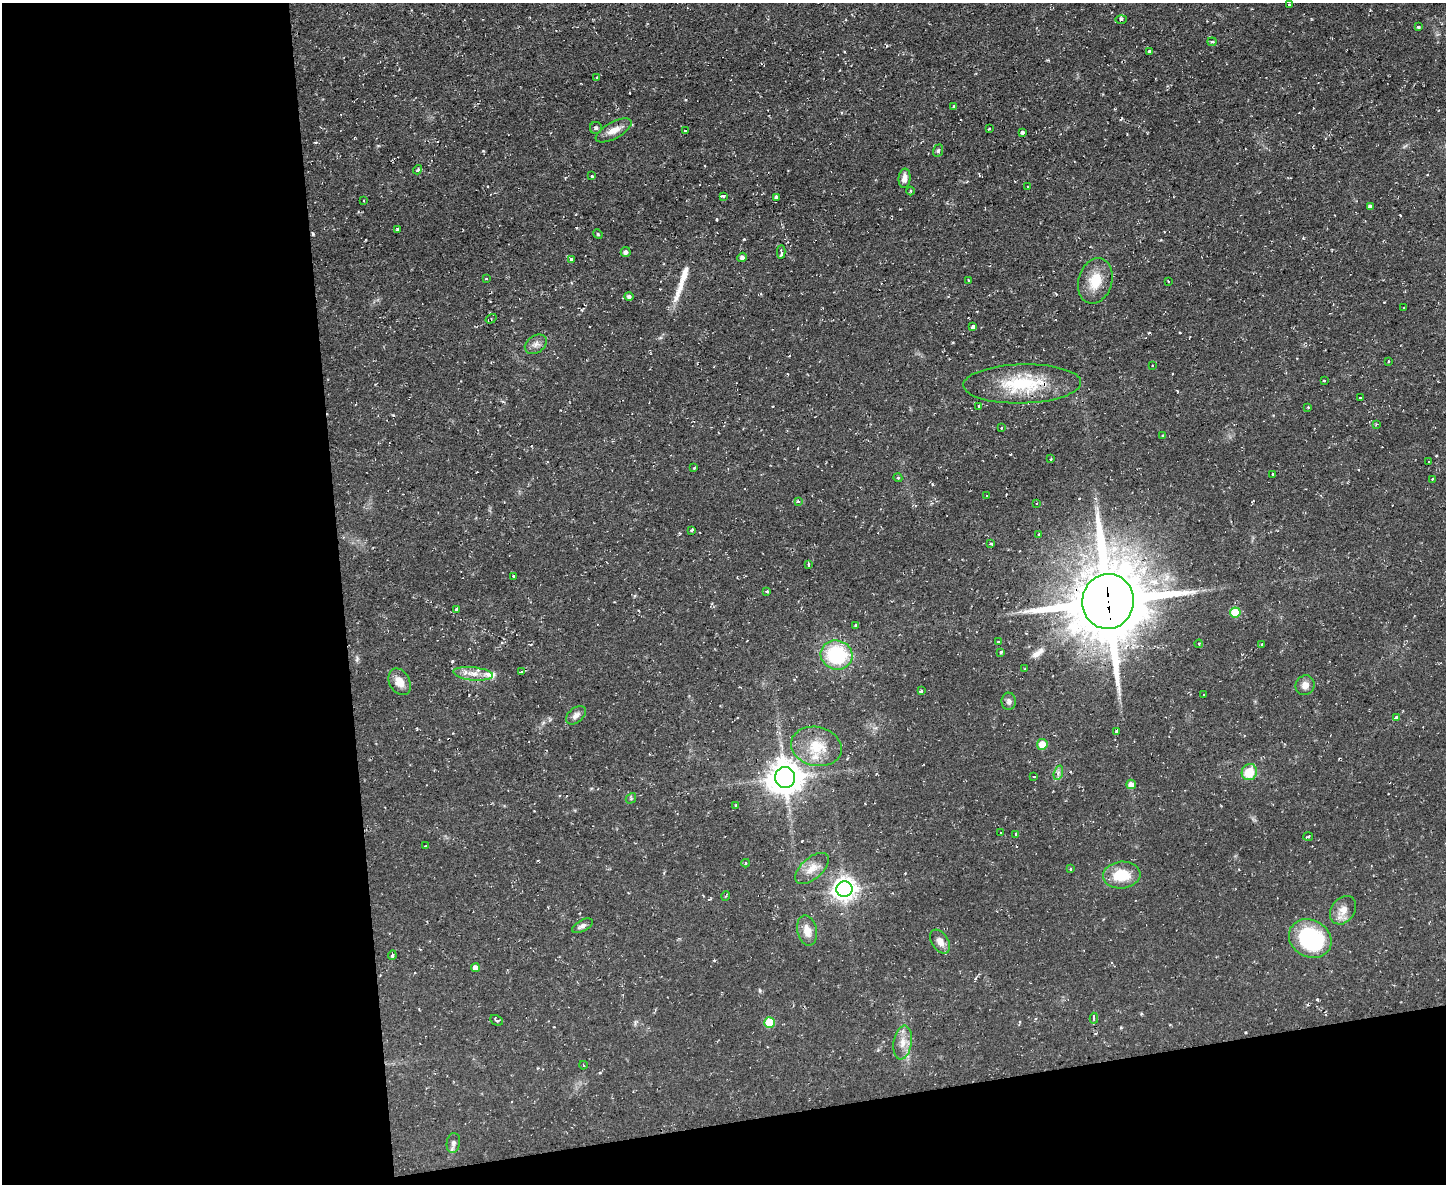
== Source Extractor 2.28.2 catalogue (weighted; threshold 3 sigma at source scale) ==
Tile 10 of 3 x 4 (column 1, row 4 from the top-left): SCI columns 131-1574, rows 2-1183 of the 4703 x 4729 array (HDU 1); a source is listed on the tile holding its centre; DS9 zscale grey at full resolution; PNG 1448 x 1186 px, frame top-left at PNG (2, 3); each listed source drawn as its Kron ellipse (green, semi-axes under 4 px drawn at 4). Shown black and unused: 29% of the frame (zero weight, under 2 of 3 exposures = <1% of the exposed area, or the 3 px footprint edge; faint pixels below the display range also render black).
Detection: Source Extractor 2.28.2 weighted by HDU 2 'WHT'; one run over the whole footprint, this tile lists its part. Background 0.0596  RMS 0.0061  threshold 0.0276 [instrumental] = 3 sigma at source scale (4.5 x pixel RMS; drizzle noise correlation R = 1.50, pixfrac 1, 0.05/0.05 arcsec/px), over >= 5 px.
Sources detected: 132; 12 cosmic-ray / hot-pixel residue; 2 long thin detections or spike segments (spike, bleed or trail) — neither listed nor drawn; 4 inside a brighter listed object's ellipse — not listed separately; the other 114 listed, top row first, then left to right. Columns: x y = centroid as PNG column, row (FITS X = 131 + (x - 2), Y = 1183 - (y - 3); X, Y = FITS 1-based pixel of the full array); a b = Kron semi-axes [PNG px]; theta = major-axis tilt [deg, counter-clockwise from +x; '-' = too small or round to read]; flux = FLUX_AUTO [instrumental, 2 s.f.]
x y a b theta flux
1289 5 3 2 - 0.79
1121 19 5 3 - 0.91
1419 27 3 3 - 4.2
1212 42 4 3 - 1.2
1149 51 4 3 - 5.7
596 78 3 3 - 0.89
953 106 3 3 - 0.91
596 128 6 6 - 1.2
989 128 3 2 - 0.57
613 130 20 8 29 6
686 131 3 2 - 0.94
1023 132 3 3 - 6.8
938 151 6 5 - 1
418 170 5 3 - 1.1
592 176 3 3 - 3.1
904 178 9 6 85 3.4
1027 187 2 2 - 0.46
910 191 4 3 - 0.65
723 196 4 3 - 1.2
776 197 4 3 - 4.9
364 201 3 2 - 0.67
1370 206 4 3 - 1.6
398 229 3 3 - 2.5
598 234 5 4 - 0.59
626 252 5 5 - 1.7
781 252 6 3 -89 1.8
742 257 5 4 - 1.9
572 260 4 3 - 2.9
486 279 3 3 - 0.66
968 280 3 2 - 0.72
1095 281 23 17 74 14
1168 281 3 2 - 0.47
629 296 5 4 - 1.6
1404 308 2 2 - 0.48
491 319 6 4 32 1
973 327 4 4 - 2.5
536 344 12 8 34 3.2
1388 361 3 2 - 0.6
1152 365 3 2 - 0.44
1324 380 3 3 - 1.2
1022 384 59 19 2 38
1360 398 3 2 - 0.91
979 406 3 3 - 1.6
1308 407 3 2 - 0.72
1376 424 3 3 - 0.59
1001 428 3 2 - 0.45
1163 435 3 3 - 1.4
1051 459 3 2 - 0.54
1429 462 3 2 - 0.74
694 468 3 2 - 0.65
1273 474 3 2 - 0.86
898 478 4 3 - 0.74
1432 479 3 2 - 0.71
987 495 3 3 - 1.1
798 501 4 4 - 1
1036 503 3 2 - 0.74
692 530 4 3 - 0.92
1039 534 3 3 - 1.7
991 544 4 3 - 2.1
808 565 4 3 - 2.7
513 577 3 3 - 9.4
767 591 3 3 - 1
1108 601 27 25 83 5300
457 609 3 3 - 4.3
1235 612 5 5 - 18
856 626 3 3 - 1.4
998 641 3 2 - 0.5
1199 644 4 4 - 0.88
1262 644 3 3 - 1.2
1000 652 3 3 - 1.3
837 655 16 14 -15 45
1025 669 4 3 - 0.71
522 672 4 2 - 2.9
473 674 20 6 -6 5.6
400 682 14 10 -61 6.6
1305 685 10 9 - 3.8
921 691 3 3 - 1.7
1203 695 3 2 - 0.42
1009 701 9 7 90 2.4
576 715 11 7 40 2.6
1396 718 3 3 - 7.7
1116 731 4 3 - 1.4
1042 744 5 5 - 8.1
816 746 25 19 -13 17
1249 772 8 7 - 13
1058 773 7 4 73 1.6
1034 776 3 3 - 1.1
785 777 10 10 - 1200
1131 784 5 4 - 3.9
631 798 6 4 48 0.81
736 805 3 2 - 0.61
1001 832 3 2 - 0.64
1016 834 3 3 - 0.85
1308 837 5 3 - 0.7
425 846 2 2 - 0.54
746 863 4 3 - 1.1
812 868 20 10 42 6.9
1070 869 3 3 - 0.79
1122 875 19 13 5 17
844 889 8 7 - 440
726 896 5 3 - 0.54
1343 910 15 11 54 6.4
582 926 11 5 29 2.1
807 930 15 9 -77 6.3
1310 938 22 18 -29 59
940 942 13 8 -57 3.9
392 955 5 3 - 1.9
475 968 4 4 - 3.4
1094 1018 5 3 - 2.2
496 1020 7 5 -29 1.4
769 1022 5 5 - 21
903 1043 17 9 81 6.3
583 1065 4 2 - 0.51
453 1143 10 6 81 2.1
Overlapping masked pixels (flux is a lower limit): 2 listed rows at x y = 1022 384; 1108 601
Unlisted compact peaks at least as high as the median listed source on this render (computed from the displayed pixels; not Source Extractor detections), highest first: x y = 452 661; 393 415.